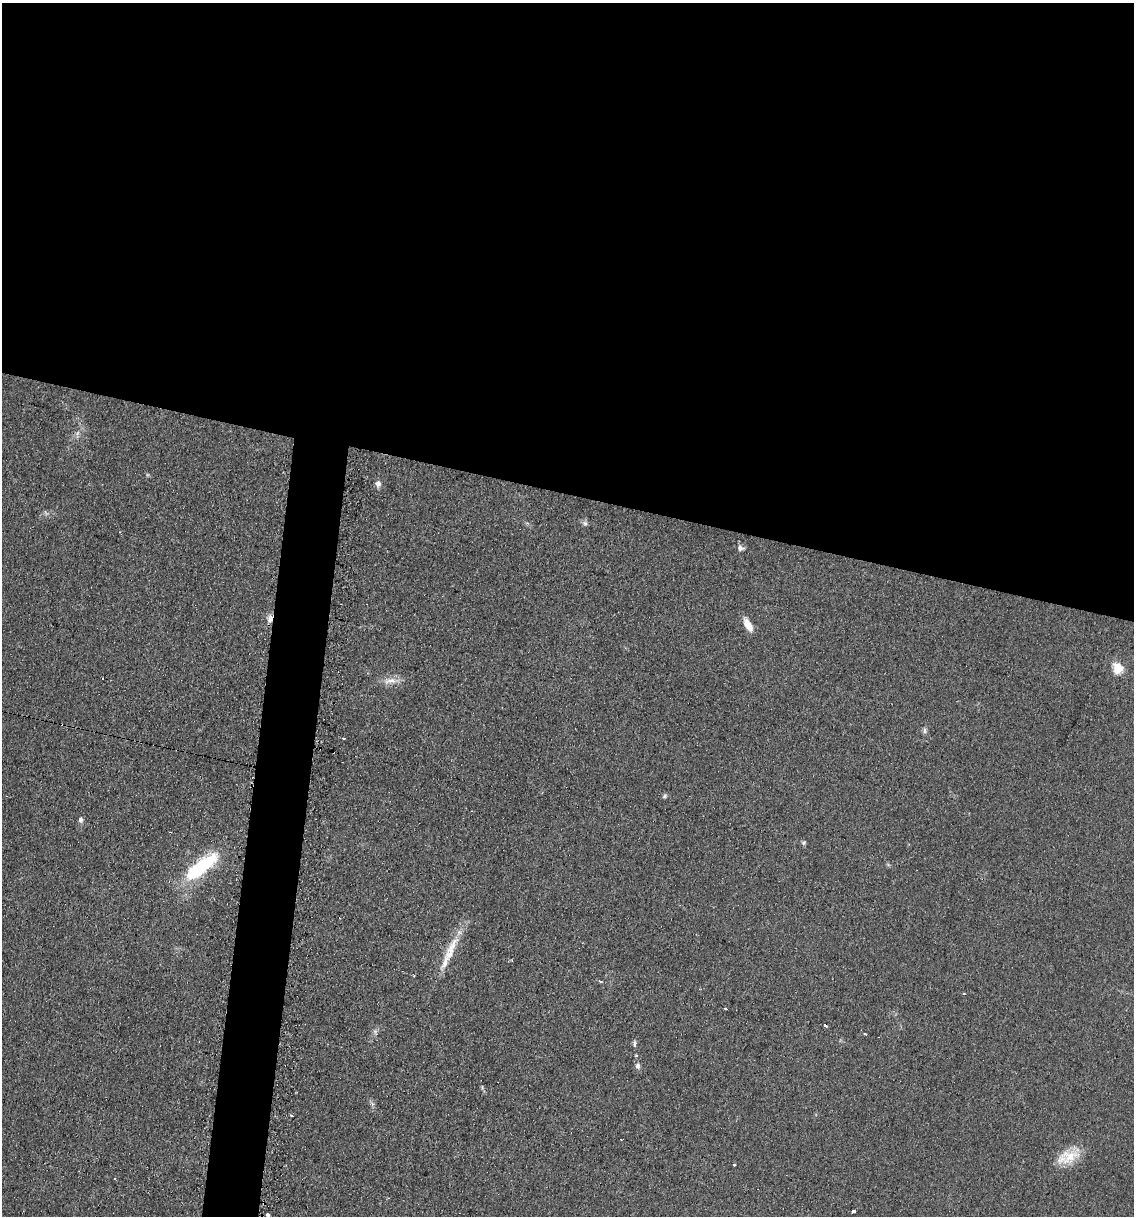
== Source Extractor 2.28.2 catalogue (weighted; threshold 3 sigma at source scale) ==
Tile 3 of 4 x 4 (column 3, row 1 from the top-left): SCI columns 2388-3519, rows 3641-4854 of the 4903 x 4854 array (HDU 1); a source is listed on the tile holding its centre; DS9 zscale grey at full resolution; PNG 1136 x 1218 px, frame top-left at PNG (2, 3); no overlay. Shown black and unused: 44% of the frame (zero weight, under 2 of 3 exposures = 2% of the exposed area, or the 3 px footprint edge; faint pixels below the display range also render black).
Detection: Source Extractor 2.28.2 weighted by HDU 2 'WHT'; one run over the whole footprint, this tile lists its part. Background 0.101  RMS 0.012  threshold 0.0519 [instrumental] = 3 sigma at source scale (4.5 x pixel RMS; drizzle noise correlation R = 1.50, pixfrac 1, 0.05/0.05 arcsec/px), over >= 5 px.
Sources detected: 36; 1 inside a brighter object's white glare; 6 cosmic-ray / hot-pixel residue — not listed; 1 inside a brighter listed object's ellipse — not listed separately; the other 28 listed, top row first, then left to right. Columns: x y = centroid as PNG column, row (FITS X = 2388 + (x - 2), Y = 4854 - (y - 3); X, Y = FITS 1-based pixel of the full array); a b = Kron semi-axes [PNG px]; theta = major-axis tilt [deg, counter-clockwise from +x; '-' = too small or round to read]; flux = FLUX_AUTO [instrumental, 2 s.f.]
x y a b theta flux
78 433 7 4 70 2.6
378 483 7 6 - 5.5
585 523 7 7 - 2.9
741 548 9 7 -19 4
270 619 10 7 85 6.2
748 625 17 7 -61 13
1118 668 16 13 -69 16
390 681 22 8 7 11
925 730 7 6 - 3
665 796 7 5 42 2
81 820 7 5 -90 3.4
804 843 7 5 3 1.8
203 866 38 15 41 80
451 950 47 11 66 29
414 975 3 2 - 0.97
600 981 3 2 - 6.3
964 993 3 3 - 2.8
725 1009 3 3 - 6.7
825 1025 3 3 - 5.7
634 1043 8 5 89 2.7
636 1055 5 3 - 0.99
638 1066 8 6 85 3.8
291 1116 3 3 - 1.9
1069 1156 28 17 23 26
734 1164 3 3 - 2
115 1179 3 3 - 2.9
853 1211 3 3 - 26
268 1215 3 3 - 16
Overlapping masked pixels (flux is a lower limit): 1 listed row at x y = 270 619
Isophote crosses this tile's border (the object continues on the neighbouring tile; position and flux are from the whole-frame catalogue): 1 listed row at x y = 268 1215